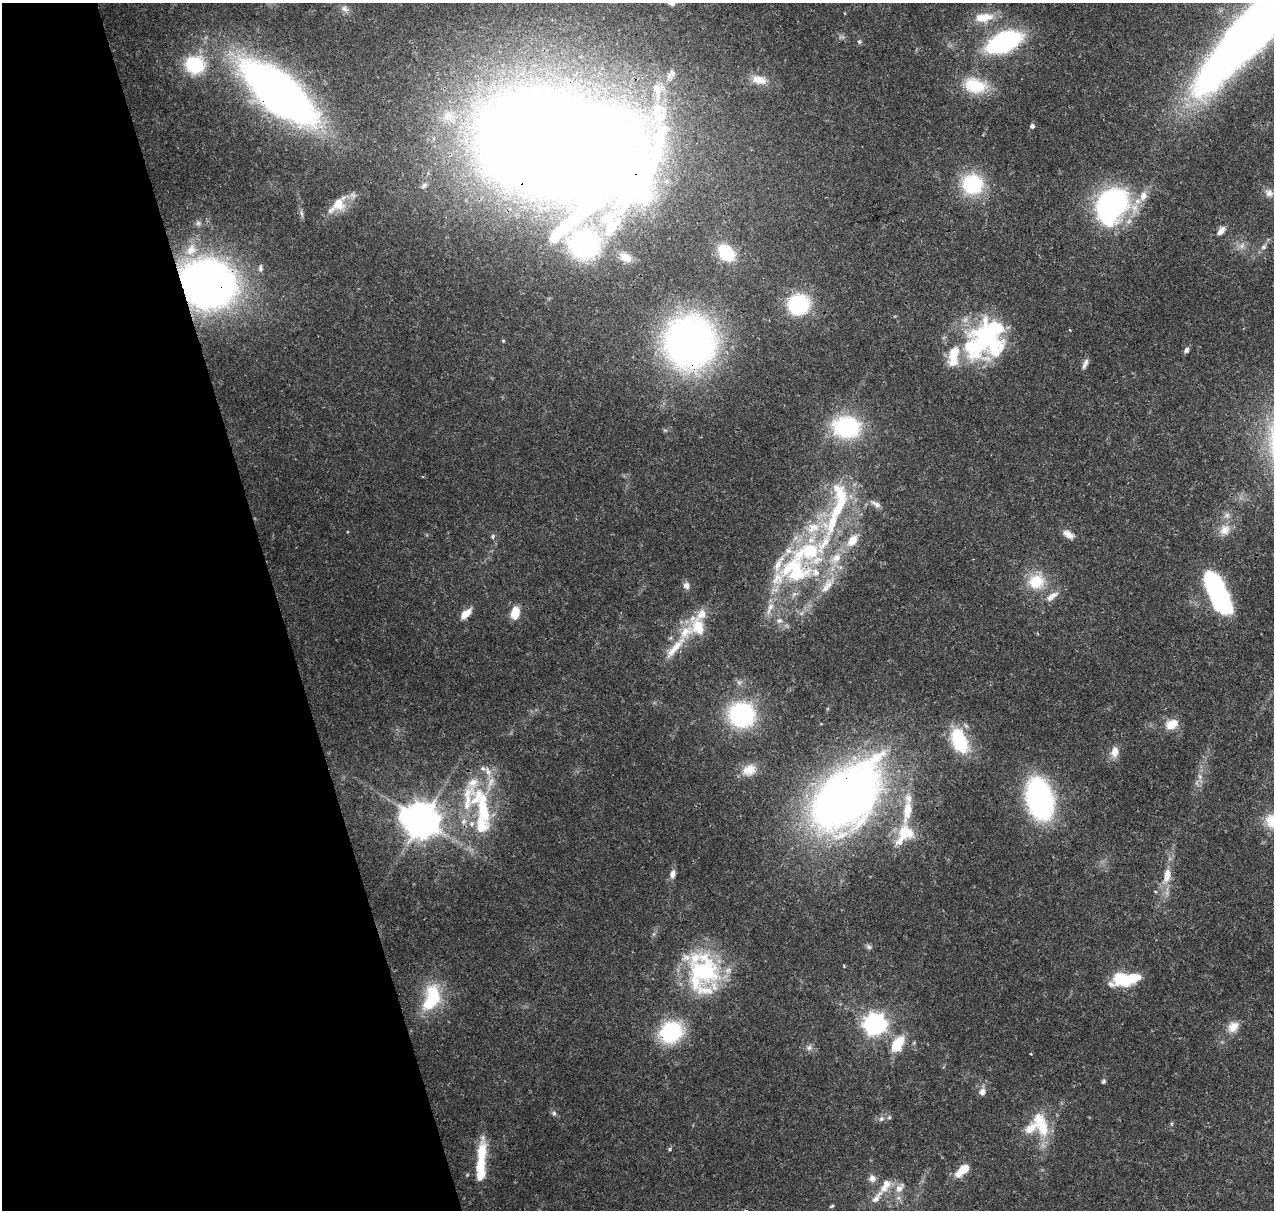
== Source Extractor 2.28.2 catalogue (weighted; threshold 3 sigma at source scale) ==
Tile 5 of 4 x 4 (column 1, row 2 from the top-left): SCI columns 119-1390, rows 2543-3750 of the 5318 x 5038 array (HDU 1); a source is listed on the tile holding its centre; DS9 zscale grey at full resolution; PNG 1276 x 1212 px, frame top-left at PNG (2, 3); no overlay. Shown black and unused: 22% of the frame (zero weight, under 3 of 4 exposures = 8% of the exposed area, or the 3 px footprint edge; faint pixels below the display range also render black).
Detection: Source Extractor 2.28.2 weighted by HDU 2 'WHT'; one run over the whole footprint, this tile lists its part. Background 0.067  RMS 0.003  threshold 0.0137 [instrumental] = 3 sigma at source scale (4.5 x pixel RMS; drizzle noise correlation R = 1.50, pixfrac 1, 0.0396/0.0396 arcsec/px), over >= 5 px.
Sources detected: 135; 1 too faint to see at this stretch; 6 inside a brighter object's white glare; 1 cosmic-ray / hot-pixel residue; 1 long thin detection or spike segment (spike, bleed or trail) — not listed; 35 inside a brighter listed object's ellipse — not listed separately; the other 91 listed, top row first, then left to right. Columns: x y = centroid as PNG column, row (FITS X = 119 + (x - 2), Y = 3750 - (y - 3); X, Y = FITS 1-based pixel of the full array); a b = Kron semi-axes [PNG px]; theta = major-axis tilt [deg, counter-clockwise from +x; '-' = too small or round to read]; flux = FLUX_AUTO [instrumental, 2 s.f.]
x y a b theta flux
345 9 12 8 -29 1.6
984 17 28 13 6 6.8
1254 29 109 22 47 590
859 41 6 6 - 0.6
1004 42 25 13 24 66
195 65 26 23 -5 17
671 75 22 10 63 3.5
759 80 21 11 -12 4.3
975 85 32 20 -14 12
657 89 20 17 82 8.3
278 92 54 23 -40 320
448 116 21 16 -11 8.3
1032 126 5 5 - 0.86
540 139 99 74 -52 900
972 184 20 19 - 24
424 185 9 7 26 1.1
1269 193 13 9 -24 2.1
1112 203 38 27 13 60
338 204 23 18 51 6.6
198 223 8 6 1 0.88
1221 230 12 7 49 2.1
584 244 24 23 - 59
1242 246 10 7 51 1.5
1264 247 10 6 49 1.3
191 250 19 14 64 5.9
726 253 19 14 -46 14
625 257 18 12 -27 4.1
260 268 11 6 -89 1.1
208 284 34 30 -24 260
799 305 18 17 - 30
1070 330 4 2 - 0.24
985 339 41 33 44 65
503 341 4 4 - 0.36
690 342 37 35 74 210
1186 350 6 5 - 1.1
1085 364 14 6 67 1.3
847 427 23 18 -4 38
839 504 79 28 78 42
876 504 15 7 -32 1.7
1225 530 16 14 60 4
1068 534 15 8 -35 2.4
493 536 7 4 74 0.59
796 573 40 33 42 33
1036 581 24 21 13 10
686 585 9 8 - 1.5
1214 585 33 14 -58 50
770 608 21 8 66 3.5
515 613 13 9 79 5.8
465 614 12 6 44 4.9
779 621 10 8 -11 1.7
698 627 26 16 -69 8.9
675 647 44 9 49 6.7
742 715 24 23 - 40
1172 724 15 11 24 5
959 740 26 15 -68 20
1115 752 14 9 83 3.1
749 770 19 14 25 4.6
488 771 13 8 -67 2.3
1200 777 6 5 - 0.8
846 796 61 36 46 300
908 798 16 11 -86 3.6
1040 799 26 15 -77 120
483 807 59 16 -76 22
421 820 11 10 - 810
1273 821 19 17 -31 8.4
904 834 31 20 62 11
673 874 10 7 78 1.7
1167 876 24 10 75 5.3
869 947 9 6 -22 0.82
844 966 4 3 - 0.3
703 971 48 39 -38 36
1123 979 25 15 5 14
431 998 37 19 73 17
875 1024 8 8 - 220
1233 1027 16 13 48 3.9
671 1032 22 19 36 29
897 1044 19 11 55 9.1
809 1048 10 8 12 1.3
1103 1081 6 5 - 0.58
982 1092 9 7 84 2.1
554 1113 7 6 - 0.83
881 1119 9 7 44 1.2
1172 1124 6 4 -90 0.42
1042 1128 23 16 -77 9.3
669 1149 5 4 - 0.53
482 1152 30 11 87 9.3
964 1168 16 8 34 5.2
872 1178 10 9 - 1.8
899 1188 16 9 49 3.1
876 1198 35 8 49 4.1
832 1206 6 4 26 0.43
Overlapping masked pixels (flux is a lower limit): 7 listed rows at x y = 278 92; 540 139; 208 284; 690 342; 796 573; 846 796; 671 1032
Isophote crosses this tile's border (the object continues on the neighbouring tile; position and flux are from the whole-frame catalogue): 2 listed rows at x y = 1254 29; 1273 821